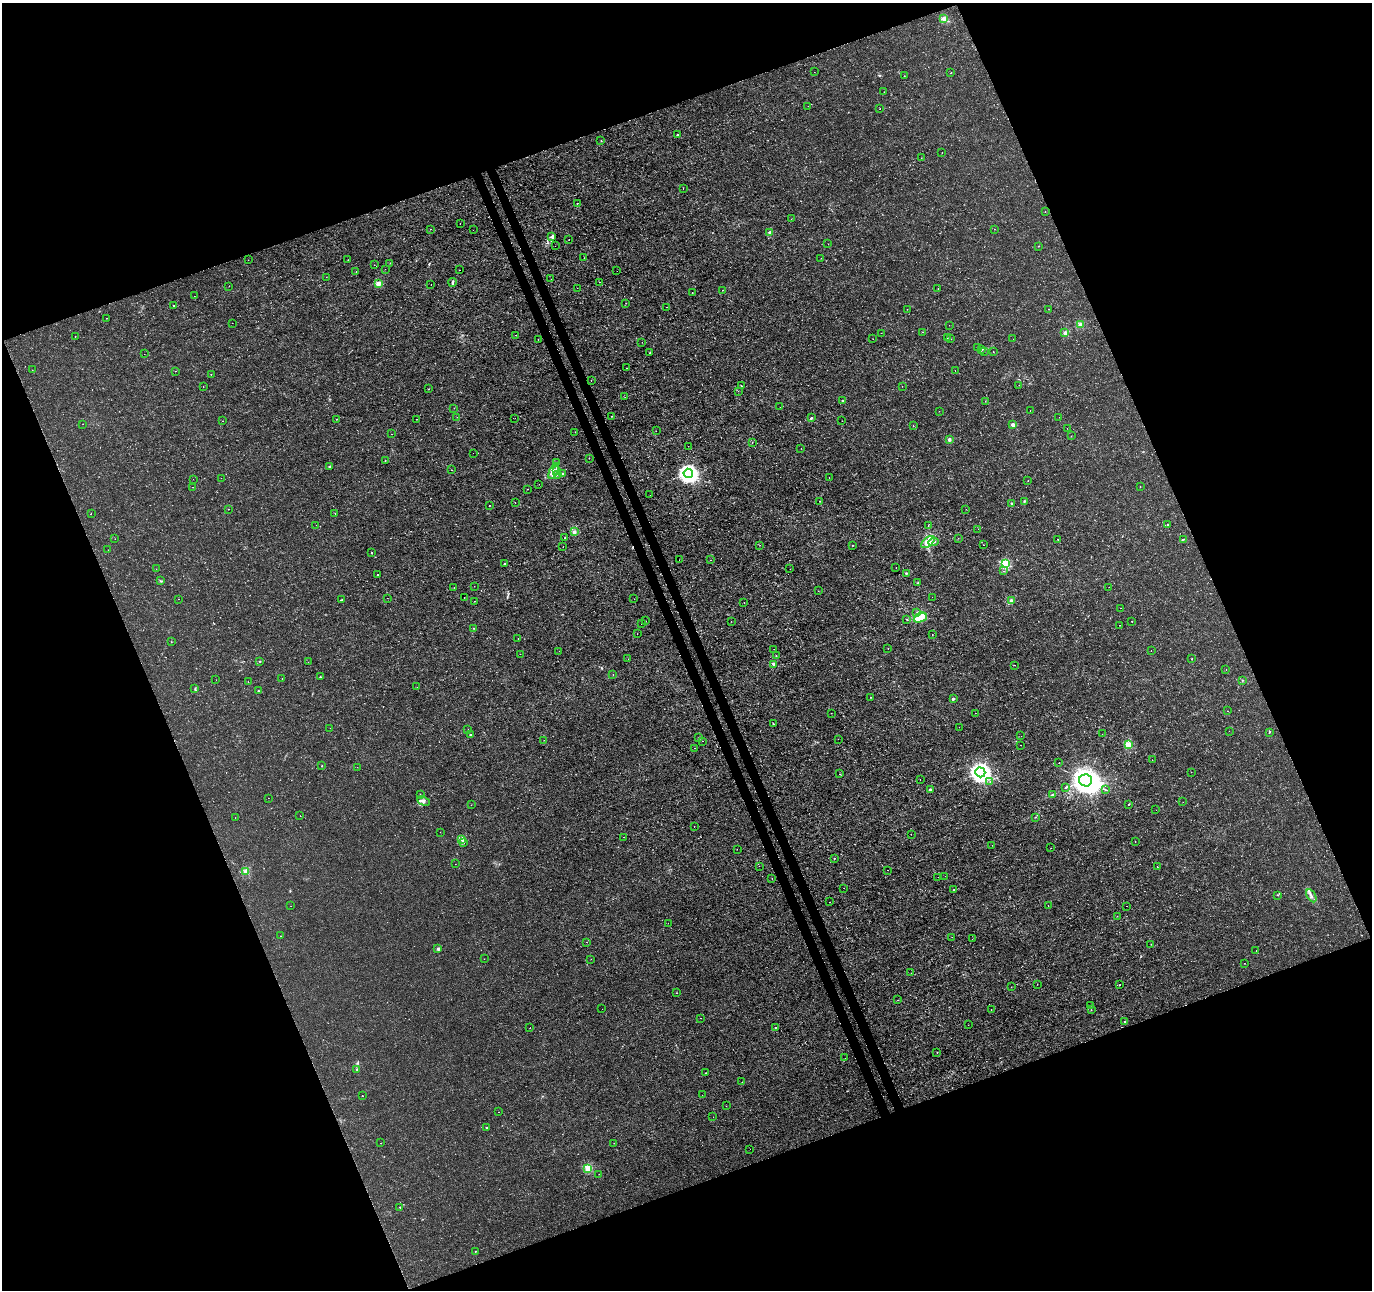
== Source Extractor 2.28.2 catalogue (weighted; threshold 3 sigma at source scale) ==
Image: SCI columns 55-5533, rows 101-5250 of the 5593 x 5401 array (HDU 1 of 3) = the unmasked area's bounding box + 8 px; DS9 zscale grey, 4 x 4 block average (1 PNG px = mean of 4 x 4 image px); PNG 1374 x 1292 px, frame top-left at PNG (2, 3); each listed source drawn as its Kron ellipse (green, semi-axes under 4 px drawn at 4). Shown black and unused: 42% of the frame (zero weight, under 3 of 4 exposures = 5% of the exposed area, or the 3 px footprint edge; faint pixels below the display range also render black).
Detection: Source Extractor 2.28.2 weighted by HDU 2 'WHT'. Background 5.43e-05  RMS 9.8e-04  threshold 0.00442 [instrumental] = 3 sigma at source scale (4.5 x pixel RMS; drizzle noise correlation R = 1.50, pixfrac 1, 0.0396/0.0396 arcsec/px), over >= 5 px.
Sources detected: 355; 4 too faint to see at this stretch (4 x 4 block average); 6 cosmic-ray / hot-pixel residue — neither listed nor drawn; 7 inside a brighter listed object's ellipse — not listed separately; the other 338 listed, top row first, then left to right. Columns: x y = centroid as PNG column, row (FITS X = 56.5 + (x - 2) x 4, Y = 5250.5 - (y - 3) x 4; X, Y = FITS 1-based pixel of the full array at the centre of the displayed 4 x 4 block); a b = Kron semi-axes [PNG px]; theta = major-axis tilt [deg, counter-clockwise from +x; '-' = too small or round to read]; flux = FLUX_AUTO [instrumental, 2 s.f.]
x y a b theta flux
944 19 2 2 - 13
814 72 2 2 - 0.1
951 73 2 2 - 0.15
904 76 2 2 - 0.36
884 92 2 2 - 0.14
808 106 2 2 - 0.11
880 109 2 2 - 0.2
677 135 2 2 - 0.56
601 141 2 2 - 0.23
942 152 2 2 - 0.15
921 158 2 2 - 0.12
683 188 2 2 - 0.11
577 203 2 2 - 0.19
1045 211 2 2 - 0.2
791 219 2 2 - 0.12
460 223 2 2 - 0.46
431 229 2 2 - 0.3
994 229 2 2 - 0.11
473 230 2 2 - 0.1
770 233 2 2 - 7.8
552 237 3 2 - 0.47
569 240 2 2 - 0.25
828 244 2 2 - 0.094
555 246 2 2 - 0.11
1038 246 2 2 - 0.29
584 258 2 2 - 0.08
821 258 2 2 - 0.096
248 260 2 2 - 0.093
348 260 2 2 - 0.11
390 263 2 2 - 0.41
374 265 2 2 - 0.079
385 269 2 2 - 0.16
459 270 2 2 - 0.21
356 271 2 2 - 0.14
617 271 2 2 - 0.11
326 277 2 2 - 0.16
551 279 2 2 - 0.096
452 282 4 2 - 0.63
600 282 2 2 - 0.13
379 283 2 2 - 14
431 285 2 2 - 0.2
229 286 2 2 - 0.12
577 288 2 2 - 0.11
938 288 2 2 - 0.18
722 290 2 2 - 0.48
692 293 2 2 - 0.22
194 296 2 2 - 0.1
626 303 2 2 - 0.13
174 306 2 2 - 0.56
667 307 2 2 - 0.12
907 309 2 2 - 0.28
1048 309 2 2 - 0.36
107 318 2 2 - 0.13
232 323 2 2 - 0.3
949 325 2 2 - 0.12
1080 325 2 2 - 13
923 332 2 2 - 0.15
881 333 2 2 - 0.097
1065 333 2 2 - 7.3
516 335 2 2 - 0.12
75 336 2 2 - 0.21
947 338 2 2 - 0.18
873 339 2 2 - 0.11
950 339 2 2 - 0.17
1013 339 2 2 - 0.16
538 340 2 2 - 0.14
642 342 2 2 - 0.18
977 347 2 2 - 0.22
981 349 3 2 - 0.62
985 351 2 2 - 0.12
993 351 2 2 - 0.14
650 353 2 2 - 0.22
144 354 2 2 - 0.096
627 368 2 2 - 0.15
32 370 2 2 - 0.088
955 370 2 2 - 0.11
175 371 2 2 - 0.14
211 374 2 2 - 0.19
591 381 2 2 - 0.37
1019 385 2 2 - 0.3
741 386 2 2 - 0.35
902 386 2 2 - 0.26
203 387 2 2 - 0.12
429 389 2 2 - 0.25
738 391 2 2 - 0.092
625 397 2 2 - 0.11
843 401 2 2 - 1.5
985 401 2 2 - 0.12
780 407 2 2 - 0.094
454 408 2 2 - 0.096
1030 410 2 2 - 0.15
939 411 2 2 - 0.093
612 416 2 2 - 0.18
457 417 2 2 - 0.15
1059 417 2 2 - 0.11
515 418 2 2 - 0.15
811 418 3 2 - 0.6
337 419 2 2 - 0.18
416 419 2 2 - 0.27
223 421 2 2 - 0.14
842 421 2 2 - 0.12
83 424 2 2 - 0.14
1013 425 2 2 - 7.7
913 426 2 2 - 0.58
1067 428 2 2 - 0.11
656 431 2 2 - 0.16
575 432 2 2 - 0.13
392 434 2 2 - 0.1
1071 436 2 2 - 0.3
949 439 2 2 - 6.2
752 442 2 2 - 0.12
688 446 2 2 - 0.09
801 448 2 2 - 0.12
473 453 2 2 - 0.14
589 458 2 2 - 0.16
385 460 2 2 - 0.69
556 463 2 2 - 0.25
330 467 2 2 - 1.8
452 470 2 2 - 0.15
554 471 8 3 65 2.7
557 471 4 2 - 0.86
688 473 5 4 - 280
563 474 2 2 - 1.2
557 475 3 2 - 0.6
829 477 2 2 - 0.29
221 478 2 2 - 0.12
193 479 2 2 - 0.11
1028 480 2 2 - 0.19
539 484 2 2 - 0.11
192 487 2 2 - 0.13
1140 487 2 2 - 0.21
528 489 2 2 - 0.13
650 495 2 2 - 0.13
820 501 2 2 - 0.35
1024 501 4 2 - 0.59
515 503 2 2 - 0.27
1011 503 2 2 - 2
489 506 2 2 - 0.86
228 509 2 2 - 0.38
966 509 2 2 - 0.095
91 514 2 2 - 0.39
335 514 2 2 - 0.19
316 525 2 2 - 0.14
928 525 2 2 - 0.22
1168 525 2 2 - 1.8
978 529 2 2 - 0.089
574 532 2 2 - 9.3
565 538 2 2 - 0.33
958 538 2 2 - 0.11
115 539 2 2 - 0.18
1058 539 2 2 - 0.15
1183 539 2 2 - 0.33
928 542 8 4 39 5.2
934 542 5 2 - 1.3
760 545 2 2 - 0.28
852 545 2 2 - 0.17
983 545 2 2 - 0.17
563 547 2 2 - 0.14
108 550 2 2 - 0.18
371 553 2 2 - 0.88
679 560 2 2 - 0.092
710 560 2 2 - 0.17
504 564 2 2 - 1.1
1005 564 2 2 - 38
896 567 2 2 - 0.11
156 569 2 2 - 0.084
790 569 2 2 - 0.11
1004 571 2 2 - 0.17
906 573 2 2 - 1.9
378 574 2 2 - 0.22
160 581 2 2 - 0.3
917 583 2 2 - 0.25
474 586 2 2 - 0.16
1109 587 2 2 - 0.089
454 588 2 2 - 0.16
818 591 2 2 - 0.14
932 597 2 2 - 0.076
387 598 2 2 - 0.13
464 598 2 2 - 0.2
178 599 2 2 - 0.19
634 599 2 2 - 0.19
341 600 3 2 - 0.48
474 601 2 2 - 0.4
1011 601 2 2 - 8.7
744 602 2 2 - 0.18
1121 608 2 2 - 0.097
917 613 2 2 - 0.4
920 618 7 4 25 7.3
907 619 2 2 - 0.36
646 621 2 2 - 0.11
731 621 2 2 - 0.21
1132 621 2 2 - 0.16
642 624 2 2 - 0.24
1119 625 2 2 - 0.18
474 628 2 2 - 0.21
637 634 2 2 - 0.35
932 635 2 2 - 0.15
518 639 2 2 - 0.18
171 642 2 2 - 0.17
888 648 2 2 - 0.2
774 649 2 2 - 0.1
1151 650 2 2 - 0.34
559 651 2 2 - 0.32
520 654 2 2 - 0.18
776 655 2 2 - 0.53
628 659 2 2 - 0.064
1192 659 2 2 - 0.12
260 661 2 2 - 0.49
308 662 2 2 - 0.14
774 664 2 2 - 7.1
1015 665 2 2 - 0.09
1226 669 2 2 - 0.24
613 674 2 2 - 0.17
320 677 2 2 - 0.6
282 678 2 2 - 0.47
216 680 2 2 - 0.11
1242 680 2 2 - 0.22
248 682 2 2 - 0.41
417 687 2 2 - 0.093
195 688 2 2 - 0.36
258 691 2 2 - 1.2
871 697 2 2 - 0.21
953 699 2 2 - 3.2
1228 711 2 2 - 0.11
831 713 2 2 - 0.35
975 713 2 2 - 0.22
773 724 3 2 - 0.3
959 727 2 2 - 0.087
330 728 2 2 - 0.078
468 729 2 2 - 0.085
1229 731 2 2 - 0.16
1269 732 3 2 - 0.45
1102 734 2 2 - 0.088
470 735 2 2 - 0.69
1021 736 2 2 - 0.084
699 738 2 2 - 0.2
838 739 2 2 - 0.1
544 740 2 2 - 0.099
703 741 2 2 - 0.15
1020 745 2 2 - 0.17
1128 745 2 2 - 19
694 748 2 2 - 0.16
1152 760 2 2 - 0.11
1059 763 2 2 - 0.17
322 766 2 2 - 0.62
357 767 2 2 - 0.091
980 772 5 4 - 370
1191 772 2 2 - 0.2
840 774 2 2 - 0.11
920 780 2 2 - 0.18
1086 780 6 6 - 910
990 782 2 2 - 0.19
1066 788 3 2 - 0.43
930 789 2 2 - 3.1
1106 790 3 2 - 0.37
420 794 2 2 - 0.24
1052 795 3 2 - 0.6
268 798 2 2 - 0.15
423 801 6 4 -28 2.1
1183 802 2 2 - 0.092
1129 804 2 2 - 0.46
471 805 2 2 - 0.085
1156 810 2 2 - 0.082
300 816 2 2 - 0.086
1035 817 2 2 - 0.28
235 818 2 2 - 0.16
694 827 2 2 - 0.15
440 832 2 2 - 0.53
911 834 2 2 - 0.21
623 837 2 2 - 0.18
462 840 3 2 - 0.65
1135 841 2 2 - 0.22
463 843 2 2 - 0.36
992 845 2 2 - 0.15
1051 848 2 2 - 0.16
737 849 2 2 - 0.12
834 858 2 2 - 0.73
455 864 2 2 - 0.099
759 866 2 2 - 0.16
1157 867 2 2 - 0.62
887 870 2 2 - 0.15
246 872 2 2 - 14
945 876 2 2 - 0.11
938 877 2 2 - 0.19
772 878 2 2 - 0.25
844 888 2 2 - 0.21
954 890 2 2 - 0.39
1278 895 2 2 - 0.29
1311 896 7 3 -59 1.8
830 902 2 2 - 0.11
291 906 2 2 - 0.12
1048 906 2 2 - 0.95
1126 906 2 2 - 0.12
1117 916 2 2 - 0.13
668 923 2 2 - 0.14
281 936 2 2 - 0.13
952 937 2 2 - 0.11
972 939 2 2 - 0.13
587 942 2 2 - 0.11
1151 944 2 2 - 0.13
438 949 3 3 - 1
1256 950 2 2 - 0.12
484 959 2 2 - 0.14
591 959 2 2 - 0.11
1244 963 2 2 - 0.11
911 973 2 2 - 0.12
1037 984 2 2 - 0.11
1120 985 2 2 - 0.25
1011 987 2 2 - 0.23
676 993 2 2 - 0.43
898 1000 2 2 - 0.31
1090 1006 2 2 - 0.1
602 1009 2 2 - 0.084
991 1009 2 2 - 0.16
1091 1010 2 2 - 0.19
700 1018 2 2 - 0.15
1125 1022 2 2 - 1.5
968 1025 2 2 - 0.18
775 1027 2 2 - 0.66
530 1028 2 2 - 0.28
937 1052 2 2 - 0.35
845 1058 2 2 - 0.093
357 1070 2 2 - 0.37
706 1073 2 2 - 0.29
742 1082 2 2 - 0.098
702 1095 2 2 - 0.26
362 1096 2 2 - 0.19
726 1106 2 2 - 0.11
498 1112 2 2 - 0.16
713 1117 2 2 - 0.11
487 1127 2 2 - 0.5
381 1143 2 2 - 0.27
614 1143 2 2 - 0.14
750 1149 2 2 - 0.097
588 1168 2 2 - 26
599 1174 2 2 - 0.24
400 1207 2 2 - 0.44
475 1251 2 2 - 0.42
Diffuse or blended objects may show on this block-average render without a row.